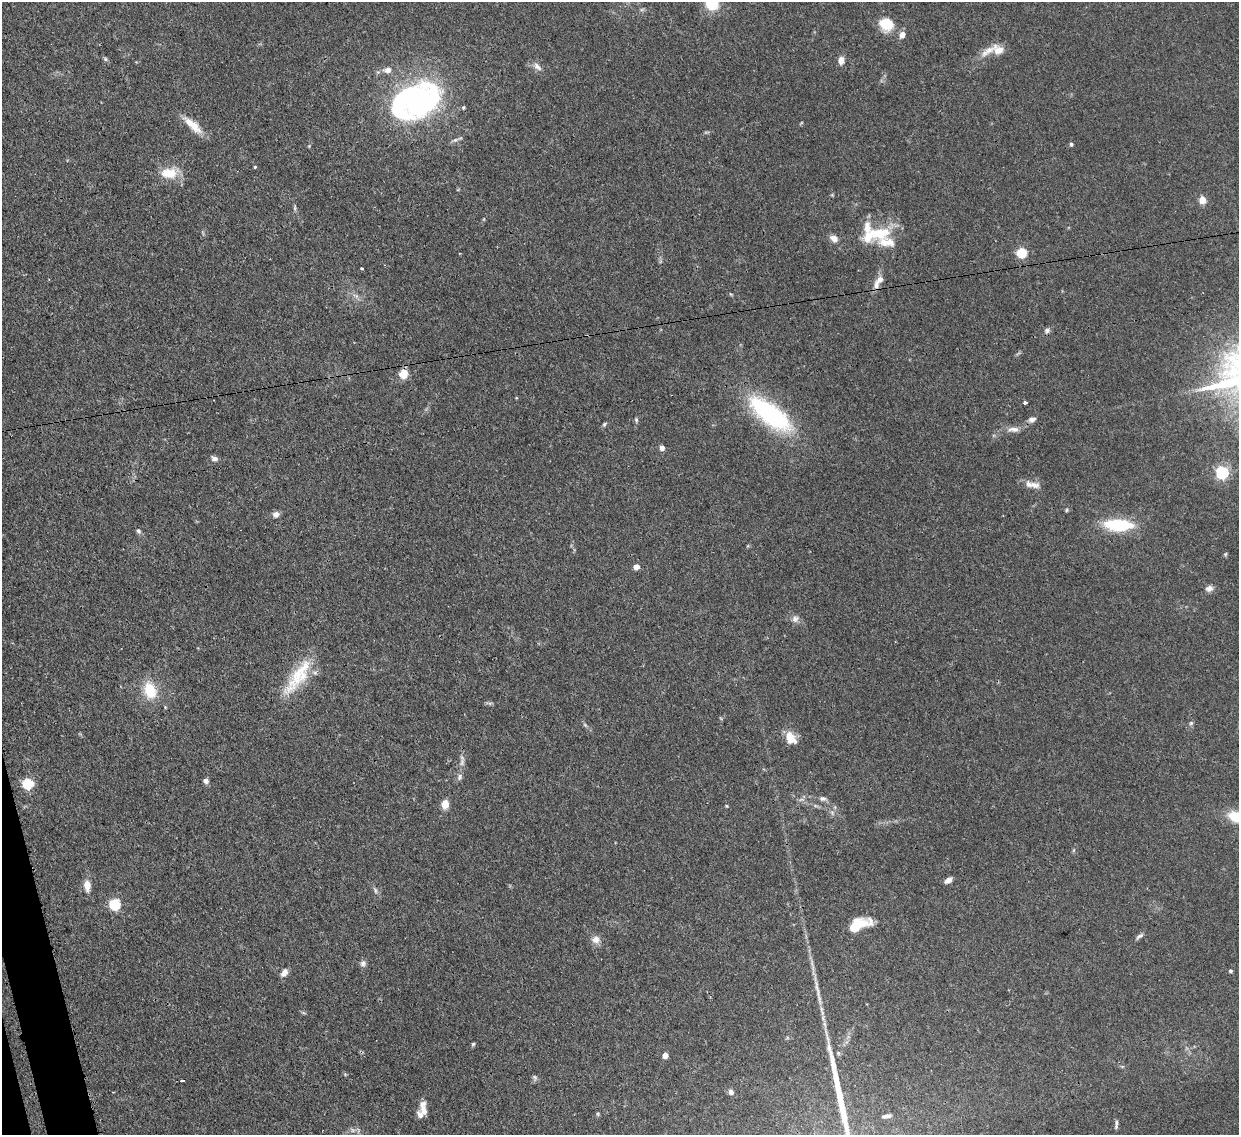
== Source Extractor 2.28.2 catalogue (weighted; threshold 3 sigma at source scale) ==
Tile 7 of 4 x 4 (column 3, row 2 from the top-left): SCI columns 2550-3786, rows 2485-3617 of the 5105 x 5088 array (HDU 1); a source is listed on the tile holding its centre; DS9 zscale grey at full resolution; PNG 1241 x 1137 px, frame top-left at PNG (2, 2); no overlay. Shown black and unused: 1% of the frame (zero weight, under 3 of 4 exposures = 9% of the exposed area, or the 3 px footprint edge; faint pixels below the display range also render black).
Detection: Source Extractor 2.28.2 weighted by HDU 2 'WHT'; one run over the whole footprint, this tile lists its part. Background 0.146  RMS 0.0052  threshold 0.0234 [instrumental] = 3 sigma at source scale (4.5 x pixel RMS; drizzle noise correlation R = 1.50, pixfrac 1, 0.05/0.05 arcsec/px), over >= 5 px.
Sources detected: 90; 2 too faint to see at this stretch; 1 inside a brighter object's white glare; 1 cosmic-ray / hot-pixel residue — not listed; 7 inside a brighter listed object's ellipse — not listed separately; the other 79 listed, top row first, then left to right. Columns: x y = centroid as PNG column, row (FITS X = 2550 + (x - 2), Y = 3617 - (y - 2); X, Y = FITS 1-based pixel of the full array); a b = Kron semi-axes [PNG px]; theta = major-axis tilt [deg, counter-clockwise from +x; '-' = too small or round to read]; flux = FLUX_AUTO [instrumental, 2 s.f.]
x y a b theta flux
711 2 18 14 -65 18
886 24 14 12 -30 13
902 35 8 6 62 3.3
998 50 15 11 -24 5.9
105 59 6 5 - 0.84
841 60 10 7 82 3.2
537 67 14 7 -46 2.8
387 70 10 7 7 3.2
417 100 55 38 16 120
192 125 29 9 -43 8.4
1071 144 5 4 - 1.1
255 167 3 3 - 1.7
169 173 20 13 -5 11
1202 200 6 6 - 6.5
295 208 8 4 82 0.9
484 219 6 3 71 0.51
879 233 33 16 7 20
834 238 10 7 -34 3.3
1022 252 5 5 - 32
362 269 3 3 - 0.98
876 284 15 7 87 3.7
731 294 5 4 - 0.56
356 296 10 5 -35 1.8
1047 330 8 7 - 1.5
404 374 9 8 - 7.2
1025 403 4 3 - 1.8
770 414 57 22 -37 67
1032 419 9 6 20 2.3
636 420 7 5 -78 0.87
604 424 7 4 51 0.88
1013 429 16 7 -2 3.4
662 448 5 4 - 3.4
214 458 9 6 -14 1.9
1222 472 6 5 - 80
1034 485 15 9 -6 3.4
1066 510 6 4 88 0.62
276 514 7 7 - 2.6
1118 525 23 10 -3 36
138 531 8 5 -59 1.3
1225 554 5 5 - 0.68
636 567 5 5 - 4.8
1209 589 9 8 - 2.5
795 619 11 8 26 2.3
298 677 57 17 54 24
150 690 19 13 -70 15
1191 723 6 5 - 0.92
790 738 15 9 -58 8.4
462 762 12 6 80 2.4
460 777 9 6 72 1.7
206 781 6 6 - 1.9
27 783 5 5 - 46
823 798 9 6 -1 1.8
445 804 11 8 83 4.4
727 806 5 3 - 0.49
1236 817 16 10 -19 15
1074 850 6 4 70 0.66
948 880 9 5 33 2.5
87 885 11 7 -87 5.6
375 891 9 4 -69 1.2
115 904 5 5 - 54
858 925 24 10 21 17
1140 936 11 5 37 1.5
596 939 11 10 - 3.5
363 963 9 7 55 1.8
1230 971 5 5 - 0.85
284 973 10 6 53 3.2
817 989 35 5 -78 6.9
828 1039 23 4 -79 4.2
473 1044 5 5 - 0.74
838 1053 6 6 - 0.91
665 1056 4 4 - 5.7
345 1074 5 4 - 0.61
535 1077 8 5 -56 1.2
183 1080 4 3 - 5.6
731 1092 7 6 - 2
424 1110 19 7 -80 4.7
598 1114 6 4 -89 0.75
887 1116 9 4 8 1.6
1116 1125 12 3 83 1.3
Isophote crosses this tile's border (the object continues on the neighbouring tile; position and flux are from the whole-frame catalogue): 2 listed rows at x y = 711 2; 1236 817